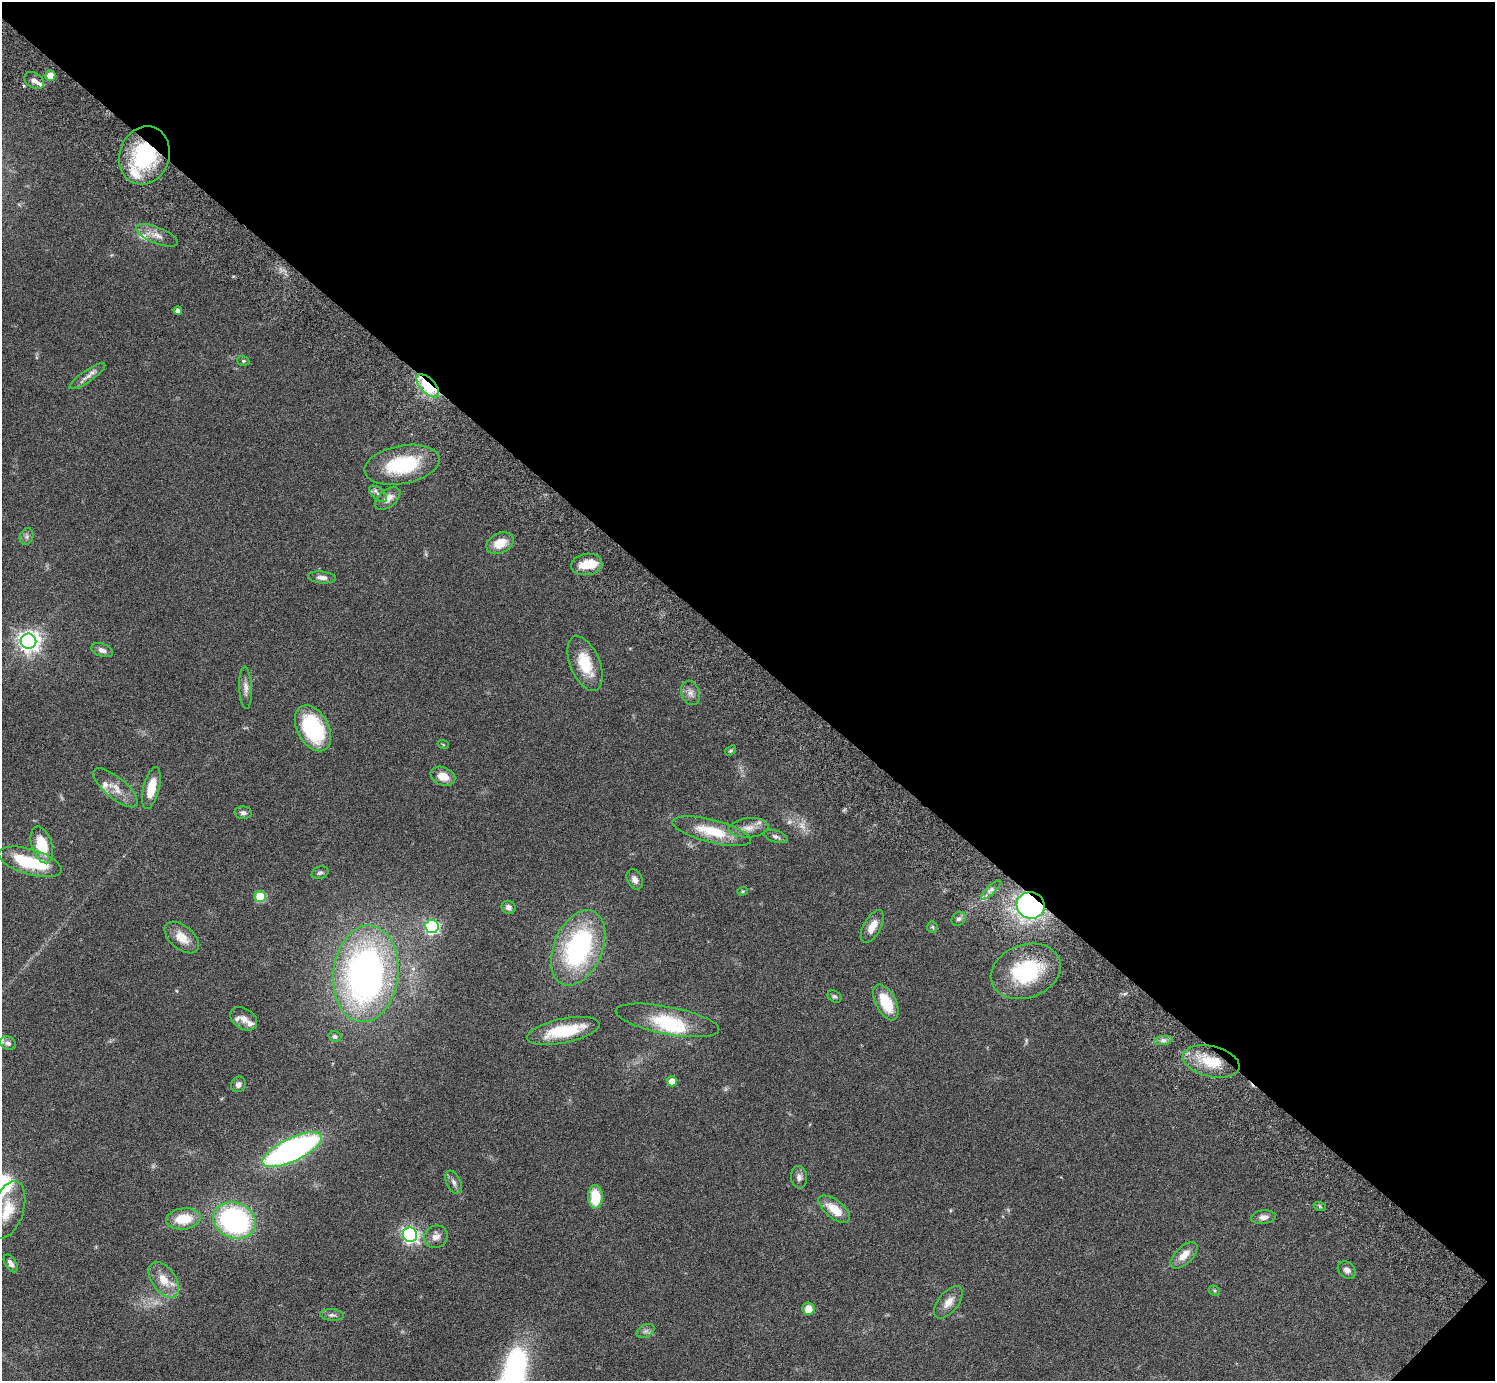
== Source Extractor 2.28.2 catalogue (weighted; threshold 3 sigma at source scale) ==
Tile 8 of 4 x 4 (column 4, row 2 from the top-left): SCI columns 4525-6017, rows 3106-4484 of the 6059 x 6069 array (HDU 1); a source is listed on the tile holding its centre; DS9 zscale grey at full resolution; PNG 1497 x 1383 px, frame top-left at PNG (2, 2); each listed source drawn as its Kron ellipse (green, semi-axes under 4 px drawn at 4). Shown black and unused: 48% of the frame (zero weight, under 3 of 6 exposures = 3% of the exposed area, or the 3 px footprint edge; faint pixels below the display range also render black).
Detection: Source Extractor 2.28.2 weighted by HDU 2 'WHT'; one run over the whole footprint, this tile lists its part. Background 0.0836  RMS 0.0047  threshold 0.0192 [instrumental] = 3 sigma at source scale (4.09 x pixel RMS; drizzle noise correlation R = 1.36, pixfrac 0.8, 0.05/0.05 arcsec/px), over >= 5 px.
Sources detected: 91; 4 too faint to see at this stretch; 3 inside a brighter object's white glare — neither listed nor drawn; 5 inside a brighter listed object's ellipse — not listed separately; the other 79 listed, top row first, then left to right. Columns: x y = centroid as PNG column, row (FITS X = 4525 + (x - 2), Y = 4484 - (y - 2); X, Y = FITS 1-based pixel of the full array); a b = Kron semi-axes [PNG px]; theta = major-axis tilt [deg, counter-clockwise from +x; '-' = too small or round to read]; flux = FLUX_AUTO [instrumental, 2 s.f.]
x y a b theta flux
50 75 5 5 - 5.8
34 80 11 7 -31 2.4
144 155 29 25 71 37
157 235 22 8 -22 3.9
178 311 4 4 - 1.4
243 361 6 4 -20 0.6
87 376 21 6 34 2.8
428 386 14 7 -46 39
402 465 38 19 11 28
378 494 11 6 -41 1.6
388 498 15 8 40 3.9
27 537 9 6 73 1.3
500 543 14 10 25 7.6
587 564 15 10 9 8
322 577 14 6 -5 2.1
29 641 8 7 - 290
102 650 11 6 -19 1.9
585 664 29 14 -67 13
246 688 21 6 -87 2.7
690 693 12 9 -70 2.5
313 728 25 15 -61 38
443 744 5 3 - 0.44
731 751 6 4 34 0.58
443 776 13 9 -22 5.6
115 788 27 10 -40 5.8
151 788 21 8 76 9.2
243 813 9 6 -4 1.4
749 828 20 9 5 4
712 831 40 11 -14 15
776 836 12 6 -17 1.3
42 845 19 10 -72 13
30 862 32 12 -16 23
320 873 8 6 17 1
635 879 10 7 -65 2.2
991 890 13 4 44 1.5
742 891 5 4 - 0.49
260 897 5 5 - 21
1031 905 14 13 - 94
509 907 7 6 - 1.5
959 919 8 6 40 1.2
432 926 7 6 - 71
872 926 18 8 60 4.7
932 927 5 5 - 0.63
182 937 20 12 -40 6.2
578 948 40 24 67 62
1026 971 36 26 20 31
366 974 49 32 84 170
835 996 7 5 -39 0.82
886 1002 19 10 -63 14
244 1019 15 10 -33 3
667 1020 53 14 -11 18
563 1031 37 12 12 20
335 1036 6 5 - 1
1163 1040 9 4 8 1.4
8 1043 8 6 -22 1.5
1211 1061 29 15 -13 14
672 1081 5 5 - 4.6
238 1084 8 7 - 1.7
292 1150 32 11 25 130
799 1177 11 8 -85 1.8
454 1182 12 7 -64 1.9
595 1197 12 7 -89 13
1320 1207 6 4 -20 0.68
834 1209 19 9 -38 8.1
8 1210 30 15 71 11
1263 1217 12 6 6 2.4
183 1219 17 10 7 11
235 1221 22 17 -22 77
410 1235 7 7 - 130
436 1237 12 11 - 3.2
1184 1255 17 8 44 4.7
11 1263 10 5 -58 1.6
1347 1270 10 7 -40 2.2
164 1280 20 12 -55 7.2
1214 1291 6 4 -37 0.62
948 1302 19 10 50 4.3
808 1309 6 6 - 4.6
332 1315 12 5 -3 1.5
645 1331 9 6 27 1.3
Overlapping masked pixels (flux is a lower limit): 4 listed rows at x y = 144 155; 428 386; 1031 905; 1211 1061